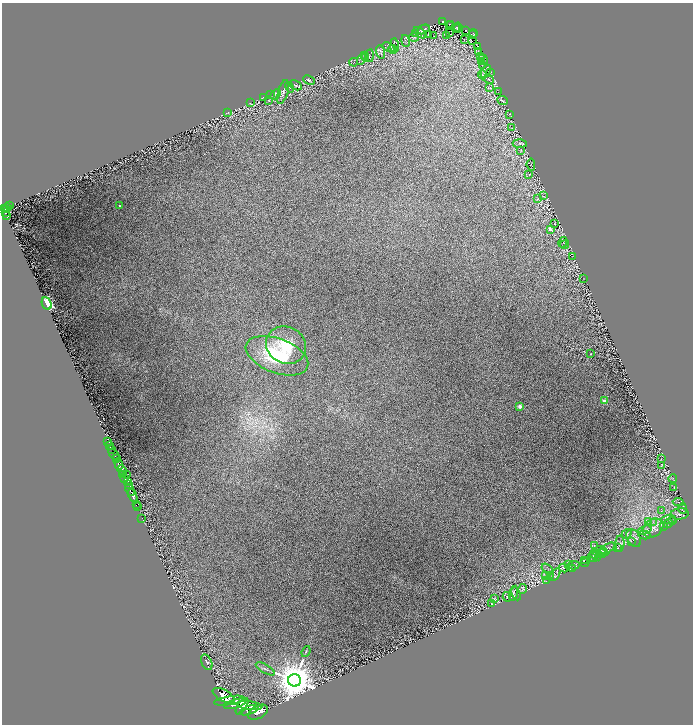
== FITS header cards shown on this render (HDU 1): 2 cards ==
NAXIS1  =                 1381
NAXIS2  =                 1444

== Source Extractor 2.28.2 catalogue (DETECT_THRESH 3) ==
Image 1381 x 1444 px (HDU 1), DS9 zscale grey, zoomed out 1/2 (1 PNG px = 2 x 2 image px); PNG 695 x 726 px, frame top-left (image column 1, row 1443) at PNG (2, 3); each listed source drawn as its Kron ellipse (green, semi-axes under 4 px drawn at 4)
Background 1.33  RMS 0.018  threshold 0.0537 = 3 sigma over >= 5 px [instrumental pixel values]
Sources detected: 177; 24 cannot appear on this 1/2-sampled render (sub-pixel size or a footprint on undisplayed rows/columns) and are neither listed nor drawn; the other 153 listed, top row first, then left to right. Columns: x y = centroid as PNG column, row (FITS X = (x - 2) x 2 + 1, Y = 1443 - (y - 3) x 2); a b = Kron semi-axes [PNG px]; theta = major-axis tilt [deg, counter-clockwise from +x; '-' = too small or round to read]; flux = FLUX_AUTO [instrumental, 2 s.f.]
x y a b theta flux
443 22 4 2 - 230
450 24 4 2 - 190
450 26 2 1 - 35
458 27 5 2 - 150
455 28 2 1 - 34
423 29 6 2 27 1.4
457 29 2 1 - 19
466 30 4 2 - 150
449 32 2 2 - 2.4
420 33 7 3 -38 6.1
474 33 4 2 - 140
415 34 2 2 - 1.3
428 35 4 2 - 1.5
473 35 3 1 - 43
434 36 2 1 - 0.97
447 36 2 1 - 0.82
414 37 5 3 - 3.9
464 39 3 1 - 1.3
405 41 6 2 -78 3.8
472 41 2 1 - 4.2
394 46 7 2 90 5.2
478 46 3 1 - 0.19
388 47 6 3 -34 4.3
393 49 4 4 - 5.1
381 52 7 3 -74 5.9
479 52 3 2 - 2.2
365 55 2 1 - 1
369 56 6 3 82 3.3
365 57 2 2 - 1.3
481 57 4 2 - 3
363 58 7 2 50 5.4
483 60 5 3 - 6.3
482 61 3 2 - 2.9
354 62 4 2 - 2.6
483 66 4 2 - 2.2
486 71 7 3 57 4.6
490 72 2 1 - 1.1
482 75 4 2 - 3.6
489 79 5 2 - 3.5
309 80 6 3 -25 5.6
296 85 6 4 -31 6.4
290 87 5 2 - 2.1
490 88 3 3 - 2.5
283 92 12 5 74 10
499 92 3 1 - 0.82
276 94 6 4 45 3.5
270 95 3 2 - 1.8
264 97 3 2 - 1.6
268 100 3 2 - 1.6
503 101 5 2 - 2.4
250 103 2 2 - 1.3
228 113 3 2 - 1.1
510 114 3 2 - 1.6
512 128 3 2 - 2.1
520 143 7 3 -2 6.1
521 150 3 2 - 1.7
531 165 6 4 -84 4.7
529 175 3 2 - 1.7
543 196 3 2 - 0.94
537 199 3 2 - 1.5
10 206 3 2 - 130
120 206 2 2 - 4.3
8 207 4 3 - 410
4 209 3 2 - 640
7 209 3 2 - 340
6 213 4 2 - 350
6 216 4 2 - 320
554 224 3 2 - 1.4
550 229 3 2 - 16
563 242 5 2 - 3.4
565 245 4 2 - 2.7
572 256 2 1 - 0.68
584 279 2 1 - 0.88
47 304 6 4 -65 270
286 345 20 18 -29 110
591 354 2 2 - 2.6
277 356 33 17 -20 200
604 401 2 2 - 57
520 407 2 2 - 30
108 441 3 1 - 71
110 445 2 1 - 120
112 449 3 2 - 420
114 455 7 3 -53 1200
116 459 3 2 - 720
661 459 4 1 - 1.1
119 464 6 2 -68 2700
661 466 2 1 - 0.95
122 470 5 3 - 1200
123 475 4 1 - 330
126 475 3 2 - 210
125 479 3 2 - 710
673 479 4 2 - 1.7
128 481 3 2 - 500
128 484 4 2 - 580
674 487 2 1 - 1.3
130 490 6 2 -64 1600
133 496 7 2 -66 1900
678 502 5 2 - 2.6
136 505 2 1 - 28
138 507 3 1 - 45
683 508 5 3 - 5.2
661 511 3 3 - 2.9
679 514 9 5 7 14
142 518 2 1 - 25
669 519 7 3 3 8.7
672 520 3 2 - 2.2
649 522 3 2 - 2.6
653 522 3 2 - 2.2
668 524 4 3 - 3.4
663 526 3 2 - 0.98
653 528 11 8 39 27
645 530 7 3 19 8.7
626 534 5 3 - 5.1
644 535 6 3 -14 4.5
634 538 10 6 -60 16
631 541 3 2 - 1.2
620 543 8 4 86 9.2
594 545 3 3 - 2.5
608 548 8 4 29 8.8
617 548 3 2 - 2
602 551 7 4 -29 8.3
601 553 5 4 - 6.3
596 555 6 2 -38 3.7
594 557 5 3 - 4.6
592 558 3 2 - 1.9
584 561 4 1 - 1.4
585 563 4 2 - 1.3
569 565 3 2 - 1.3
574 565 6 4 0 5.9
564 568 4 4 - 4.7
572 568 2 2 - 0.85
547 569 7 2 -38 3.1
555 574 7 2 56 4.7
546 575 3 2 - 1.8
550 576 3 2 - 1.7
546 581 3 2 - 1.6
523 589 5 4 - 5.6
513 593 7 3 76 6.4
516 594 7 3 -67 4.1
507 597 4 3 - 3.2
494 599 3 2 - 1.4
491 604 4 3 - 2.3
306 652 6 2 70 3.2
207 662 8 5 -66 5.9
265 669 11 2 -30 5.5
295 680 6 6 - 13000
224 695 12 5 -28 8300
230 701 16 4 9 8000
235 704 11 3 17 4800
249 705 13 4 -7 4500
242 706 9 4 56 4600
249 710 10 3 19 3500
258 712 10 6 29 5100
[24 sub-pixel or undisplayed-footprint detections neither listed nor drawn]